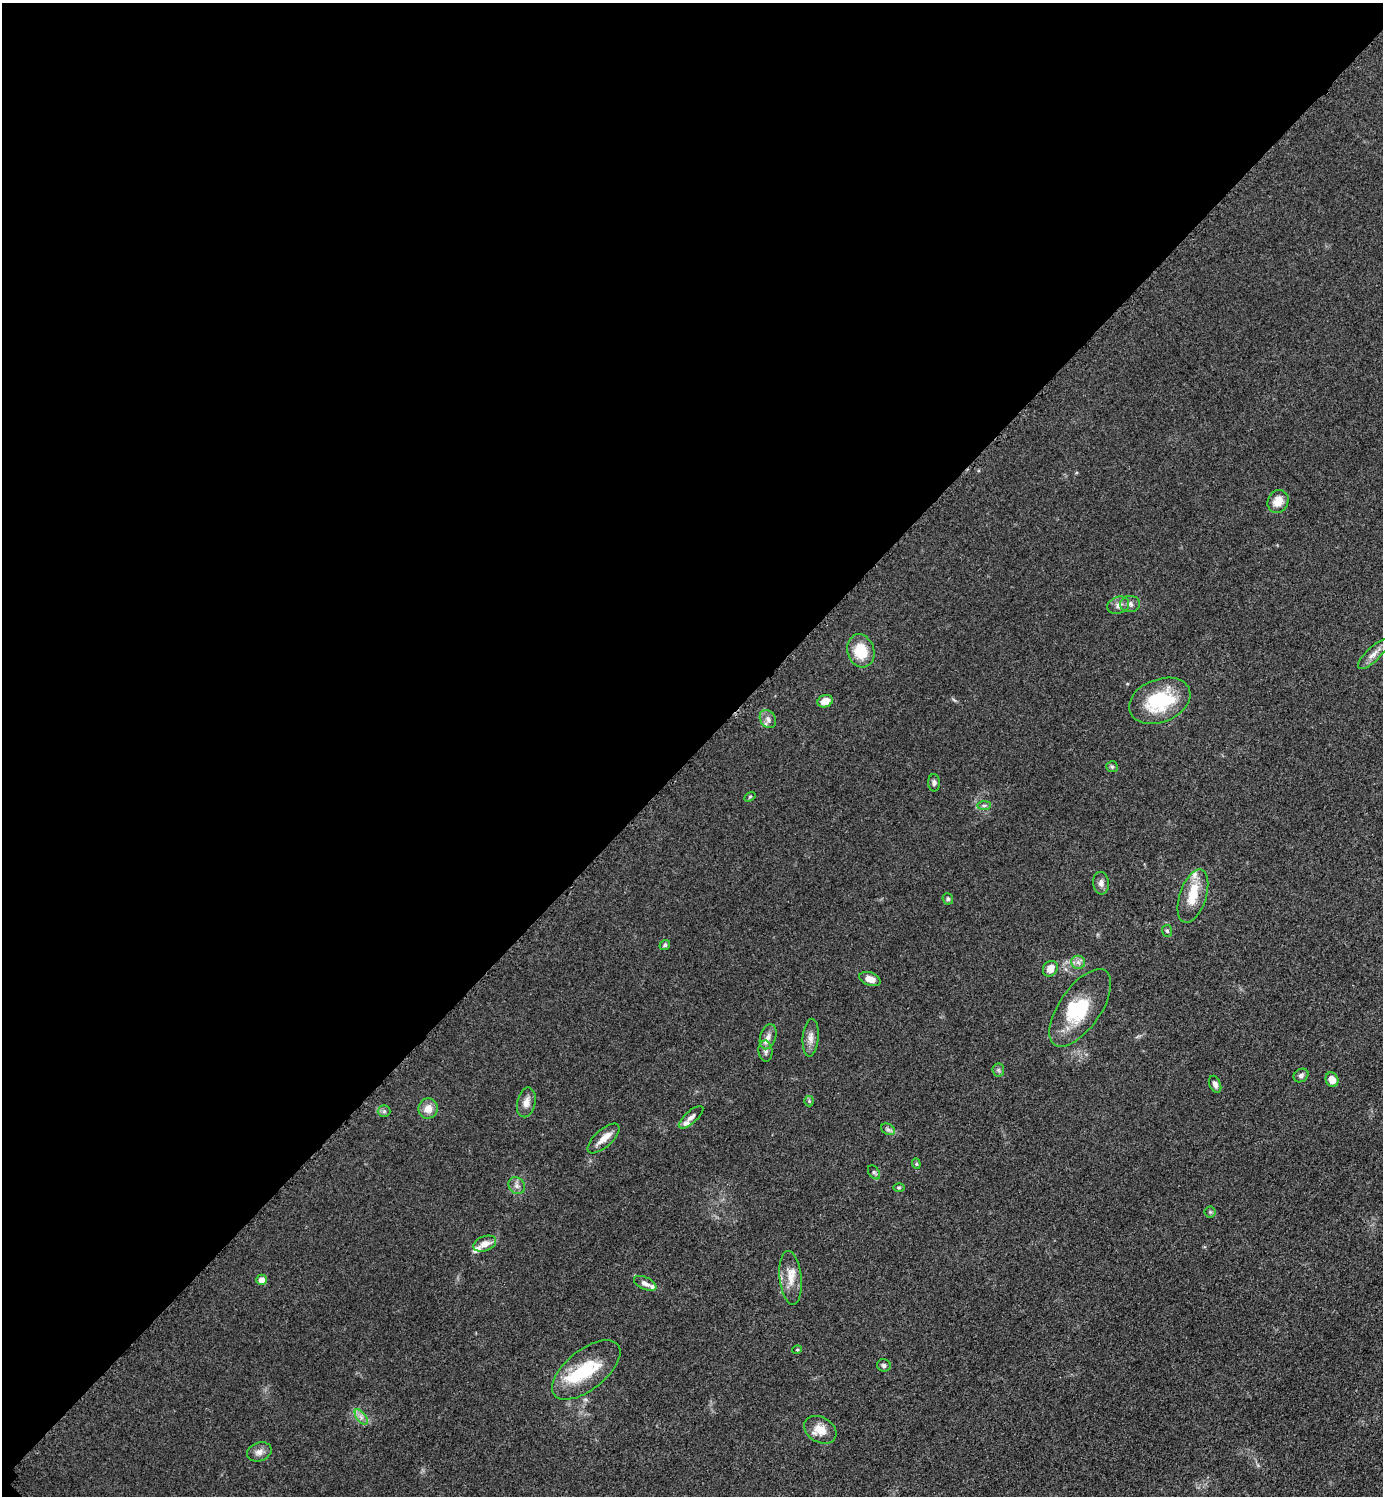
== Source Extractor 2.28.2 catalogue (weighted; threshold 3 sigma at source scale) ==
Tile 5 of 4 x 4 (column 1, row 2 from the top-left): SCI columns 211-1591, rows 3005-4498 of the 6048 x 6047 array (HDU 1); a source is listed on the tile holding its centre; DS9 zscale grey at full resolution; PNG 1385 x 1498 px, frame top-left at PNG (2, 3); each listed source drawn as its Kron ellipse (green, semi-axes under 4 px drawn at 4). Shown black and unused: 50% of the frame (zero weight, under 3 of 5 exposures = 4% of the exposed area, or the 3 px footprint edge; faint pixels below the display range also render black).
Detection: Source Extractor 2.28.2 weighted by HDU 2 'WHT'; one run over the whole footprint, this tile lists its part. Background 0.0493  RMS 0.0053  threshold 0.0237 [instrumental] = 3 sigma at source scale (4.5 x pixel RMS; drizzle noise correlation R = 1.50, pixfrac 1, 0.05/0.05 arcsec/px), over >= 5 px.
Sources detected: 59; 1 inside a brighter object's white glare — neither listed nor drawn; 8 inside a brighter listed object's ellipse — not listed separately; the other 50 listed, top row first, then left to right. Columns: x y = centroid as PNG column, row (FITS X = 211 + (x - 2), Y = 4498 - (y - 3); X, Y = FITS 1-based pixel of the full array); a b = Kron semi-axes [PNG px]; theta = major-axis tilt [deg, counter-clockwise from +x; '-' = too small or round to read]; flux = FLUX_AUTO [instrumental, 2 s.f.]
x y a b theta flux
1278 501 12 10 61 6.9
1130 604 10 8 -1 2.2
1118 605 11 8 19 2.7
861 651 17 13 -72 15
1373 654 20 7 44 3.6
825 701 8 6 20 6
1160 701 32 21 22 33
768 719 10 7 -56 2.5
1112 767 6 5 - 0.87
934 783 8 6 -88 1.5
750 797 6 4 31 0.63
984 805 7 4 1 1.1
1101 883 11 8 -85 2.5
1193 896 28 13 72 13
948 899 6 5 - 0.94
1167 931 6 5 - 0.94
665 945 5 4 - 0.99
1078 962 7 6 - 2
1050 969 8 7 - 5
870 979 11 6 -17 4.7
1080 1008 45 20 55 26
768 1037 13 8 72 3
811 1038 19 8 86 4
765 1051 10 7 -82 1.9
998 1070 6 6 - 1.1
1301 1075 8 6 34 1.6
1332 1080 7 6 - 4.9
1215 1084 9 5 -67 2.3
809 1101 5 5 - 0.75
526 1102 15 9 78 4.1
428 1109 10 9 - 5.6
384 1111 6 6 - 1.1
691 1117 15 6 42 2.5
888 1129 7 5 -30 1.3
604 1138 20 8 42 5.2
916 1164 5 4 - 0.76
874 1172 8 5 -54 1.2
517 1186 9 7 -48 2.2
899 1188 6 4 0 0.67
1210 1212 5 5 - 0.85
485 1244 12 7 21 4.6
791 1278 27 11 -84 8.4
262 1280 5 5 - 4.6
645 1283 12 6 -26 2.8
797 1350 5 3 - 0.52
884 1365 7 6 - 1.3
586 1370 40 20 38 27
361 1417 9 4 -54 2.1
820 1430 17 12 -31 7.6
259 1452 13 9 21 3.2